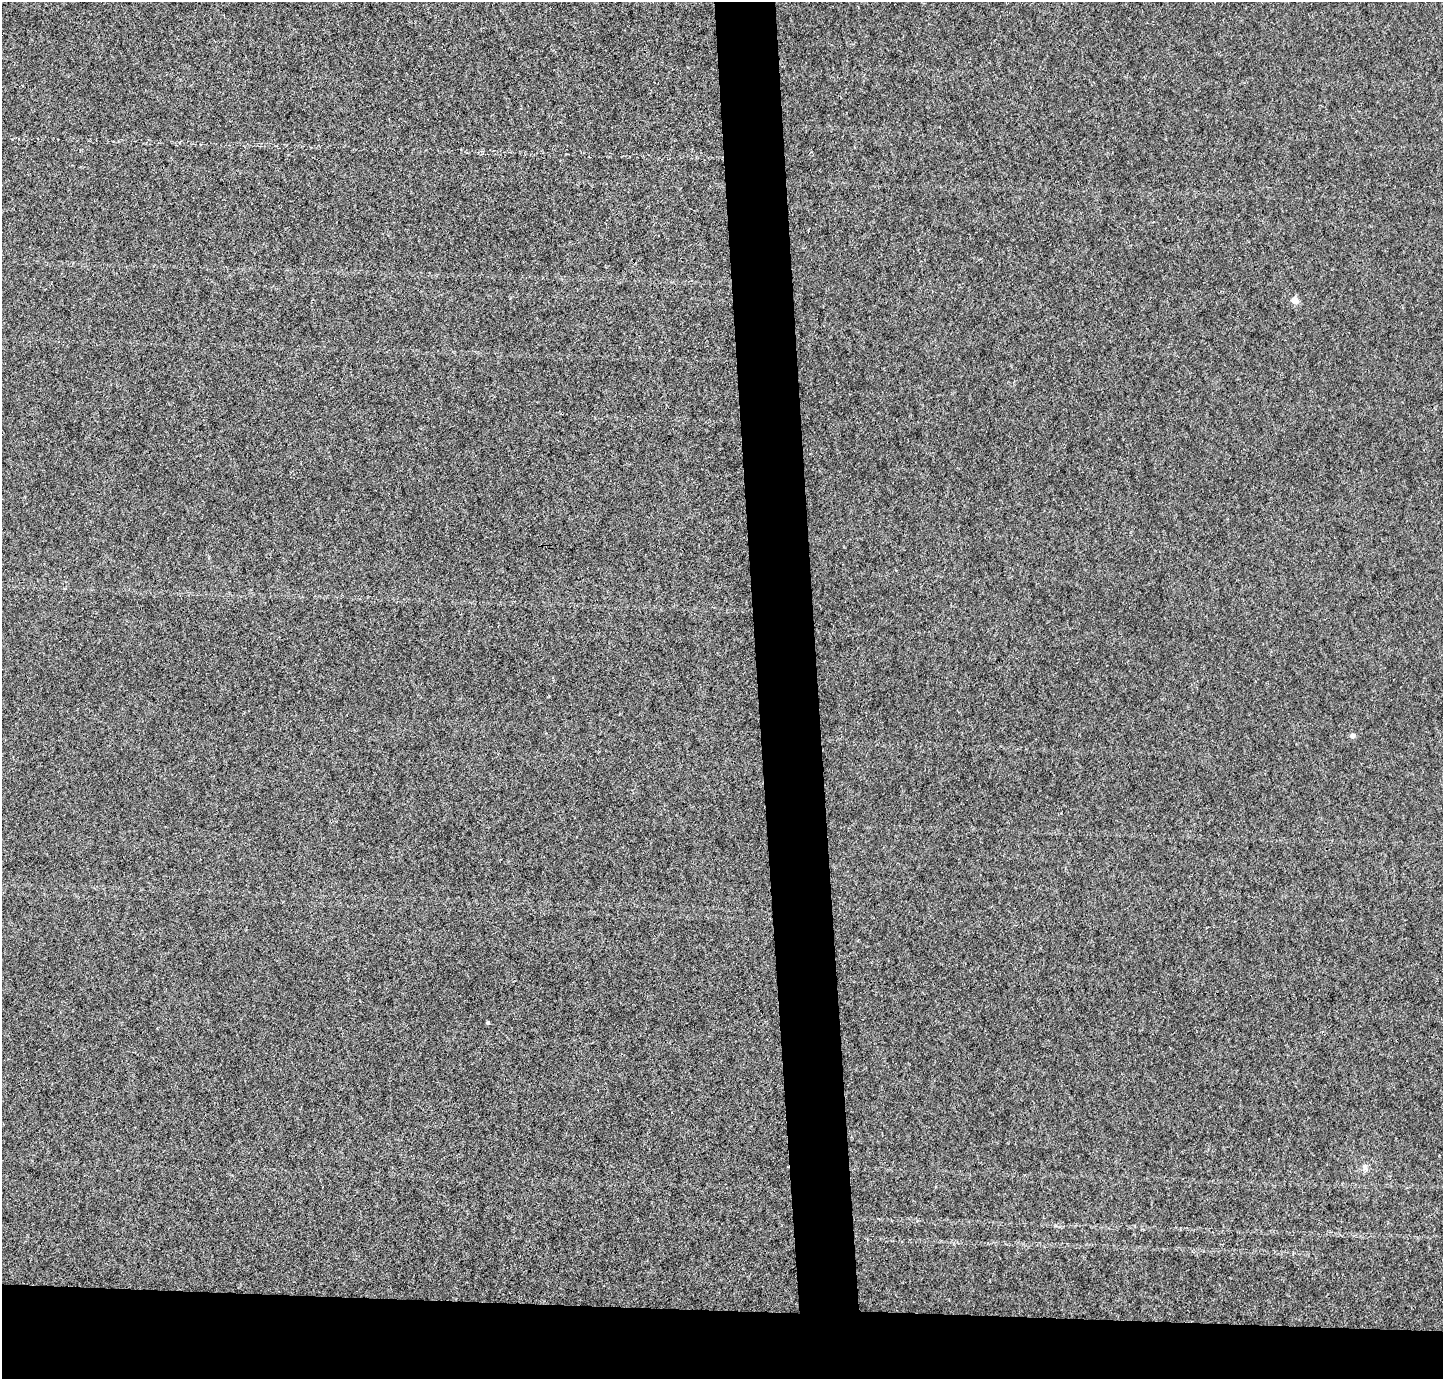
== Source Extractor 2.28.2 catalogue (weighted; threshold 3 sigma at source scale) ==
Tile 8 of 3 x 3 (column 2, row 3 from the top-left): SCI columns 1443-2883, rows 84-1460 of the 4325 x 4301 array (HDU 1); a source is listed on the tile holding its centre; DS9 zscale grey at full resolution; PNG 1445 x 1381 px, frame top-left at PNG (2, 2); no overlay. Shown black and unused: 9% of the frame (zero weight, under 3 of 4 exposures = <1% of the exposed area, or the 3 px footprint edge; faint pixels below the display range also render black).
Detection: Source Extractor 2.28.2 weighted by HDU 2 'WHT'; one run over the whole footprint, this tile lists its part. Background 0.00223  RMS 0.0054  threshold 0.0242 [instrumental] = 3 sigma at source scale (4.5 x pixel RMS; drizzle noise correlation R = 1.50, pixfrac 1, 0.05/0.05 arcsec/px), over >= 5 px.
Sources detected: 4; all 4 listed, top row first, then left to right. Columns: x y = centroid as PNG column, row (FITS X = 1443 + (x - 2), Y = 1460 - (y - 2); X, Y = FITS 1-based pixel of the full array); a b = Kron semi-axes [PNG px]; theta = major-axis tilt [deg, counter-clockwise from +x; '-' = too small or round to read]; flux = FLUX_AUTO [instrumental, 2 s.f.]
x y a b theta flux
1295 301 5 5 - 7.2
1353 736 5 4 - 2.7
488 1023 4 3 - 0.84
1365 1167 10 6 -70 1.7